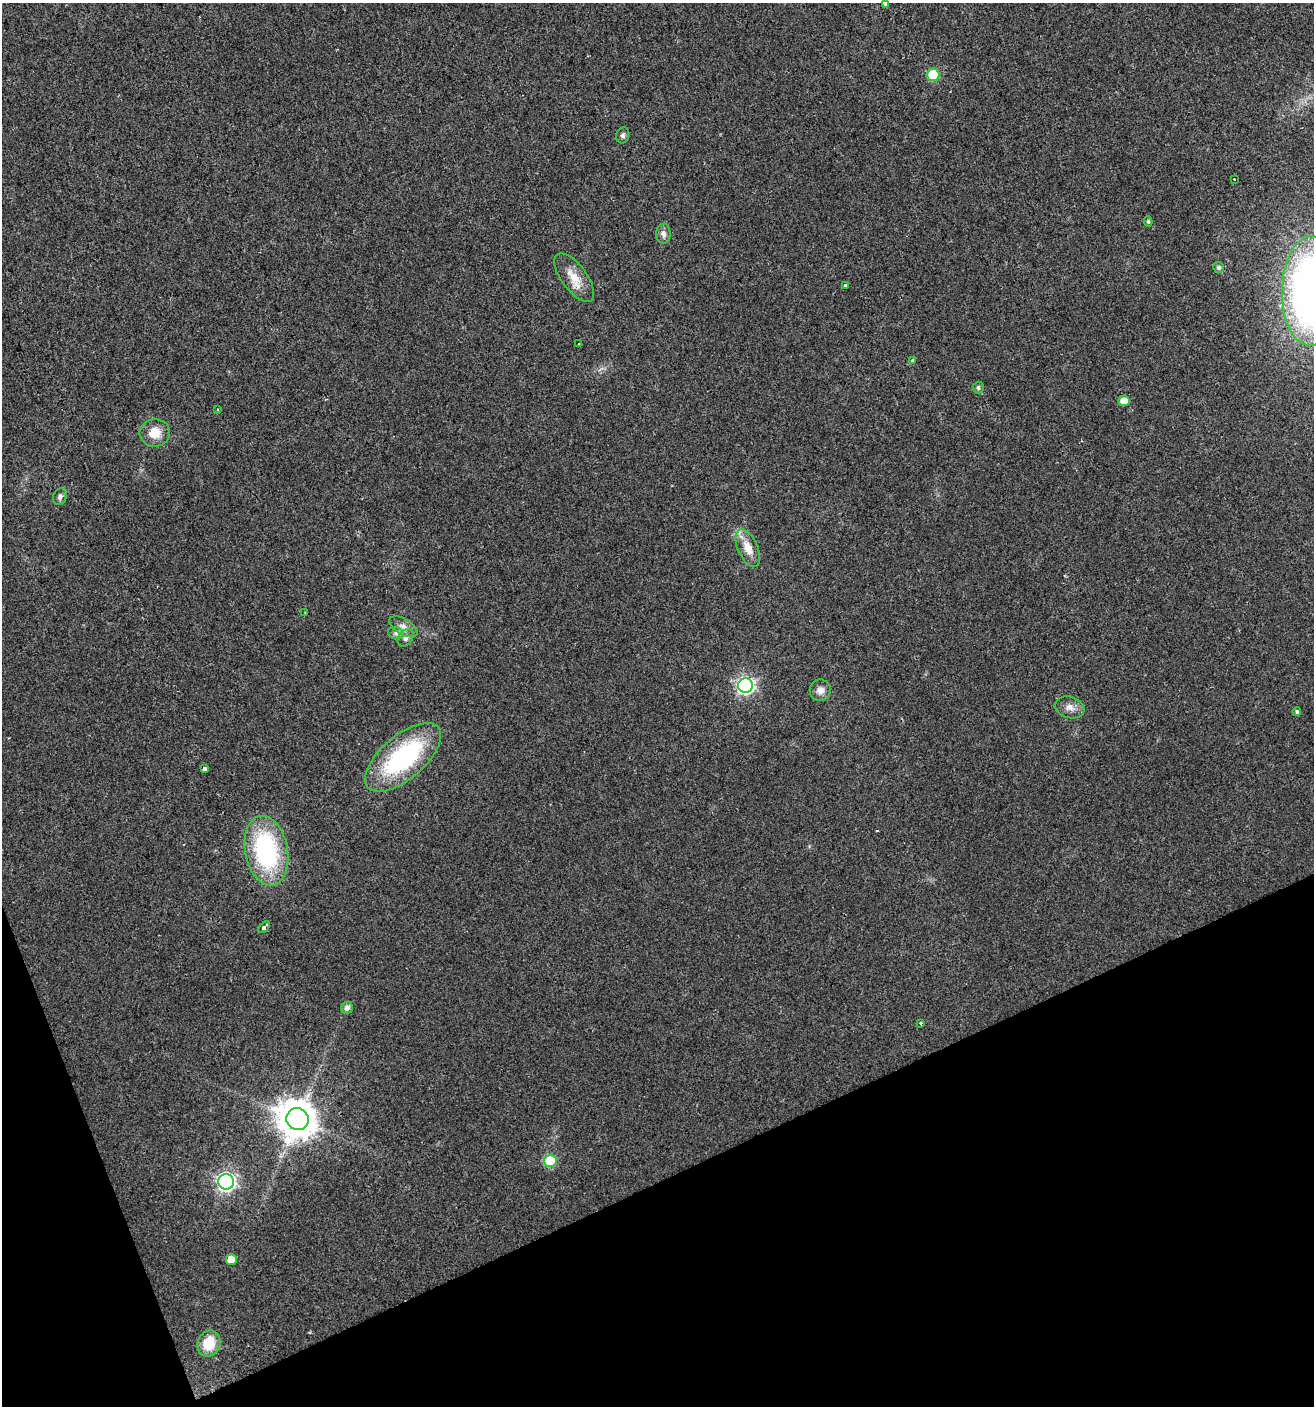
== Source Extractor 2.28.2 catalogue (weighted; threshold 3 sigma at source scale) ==
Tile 14 of 4 x 4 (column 2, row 4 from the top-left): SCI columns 1454-2765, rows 1-1404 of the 5474 x 5618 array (HDU 1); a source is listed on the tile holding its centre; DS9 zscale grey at full resolution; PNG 1316 x 1408 px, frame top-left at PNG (2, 3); each listed source drawn as its Kron ellipse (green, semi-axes under 4 px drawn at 4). Shown black and unused: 19% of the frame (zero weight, under 2 of 3 exposures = <1% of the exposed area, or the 3 px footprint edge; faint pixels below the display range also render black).
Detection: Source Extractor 2.28.2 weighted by HDU 2 'WHT'; one run over the whole footprint, this tile lists its part. Background 0.0185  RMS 0.0053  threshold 0.0238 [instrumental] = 3 sigma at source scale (4.5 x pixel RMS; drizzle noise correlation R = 1.50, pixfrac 1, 0.0396/0.0396 arcsec/px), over >= 5 px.
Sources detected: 38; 1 cosmic-ray / hot-pixel residue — neither listed nor drawn; the other 37 listed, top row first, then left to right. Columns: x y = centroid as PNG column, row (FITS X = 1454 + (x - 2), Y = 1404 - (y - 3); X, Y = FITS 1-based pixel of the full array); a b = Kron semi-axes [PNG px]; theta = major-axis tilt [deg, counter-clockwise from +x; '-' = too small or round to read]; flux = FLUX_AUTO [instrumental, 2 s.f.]
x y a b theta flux
885 3 4 3 - 13
933 75 6 6 - 26
623 135 8 6 73 1.4
1234 179 2 2 - 0.54
1148 221 5 4 - 0.91
663 234 10 7 -89 2.3
1219 267 5 5 - 1.5
574 278 28 12 -53 9.3
845 285 3 3 - 1.4
1311 291 55 29 89 310
579 344 3 3 - 0.81
913 361 4 4 - 3.2
978 388 6 5 - 1.2
1124 401 5 5 - 5.6
217 410 4 2 - 0.53
155 433 15 14 - 8.4
60 497 8 6 72 1.7
748 548 20 10 -66 7.3
305 613 3 2 - 0.74
403 627 16 8 -31 3.4
396 633 8 6 -21 1.6
406 638 9 7 52 2.2
745 686 7 7 - 150
820 690 11 10 - 3.4
1070 707 15 10 -16 4.1
1297 712 4 4 - 1.1
403 757 46 21 40 71
204 769 3 3 - 2.6
266 851 35 21 -79 72
264 927 7 3 42 7.3
347 1008 6 5 - 2.3
920 1023 3 3 - 2.8
298 1119 11 11 - 1300
550 1161 6 6 - 31
226 1182 8 7 - 170
231 1260 5 5 - 7.9
209 1343 13 11 67 14
Isophote crosses this tile's border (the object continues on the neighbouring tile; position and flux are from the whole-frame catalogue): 2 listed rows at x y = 885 3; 1311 291